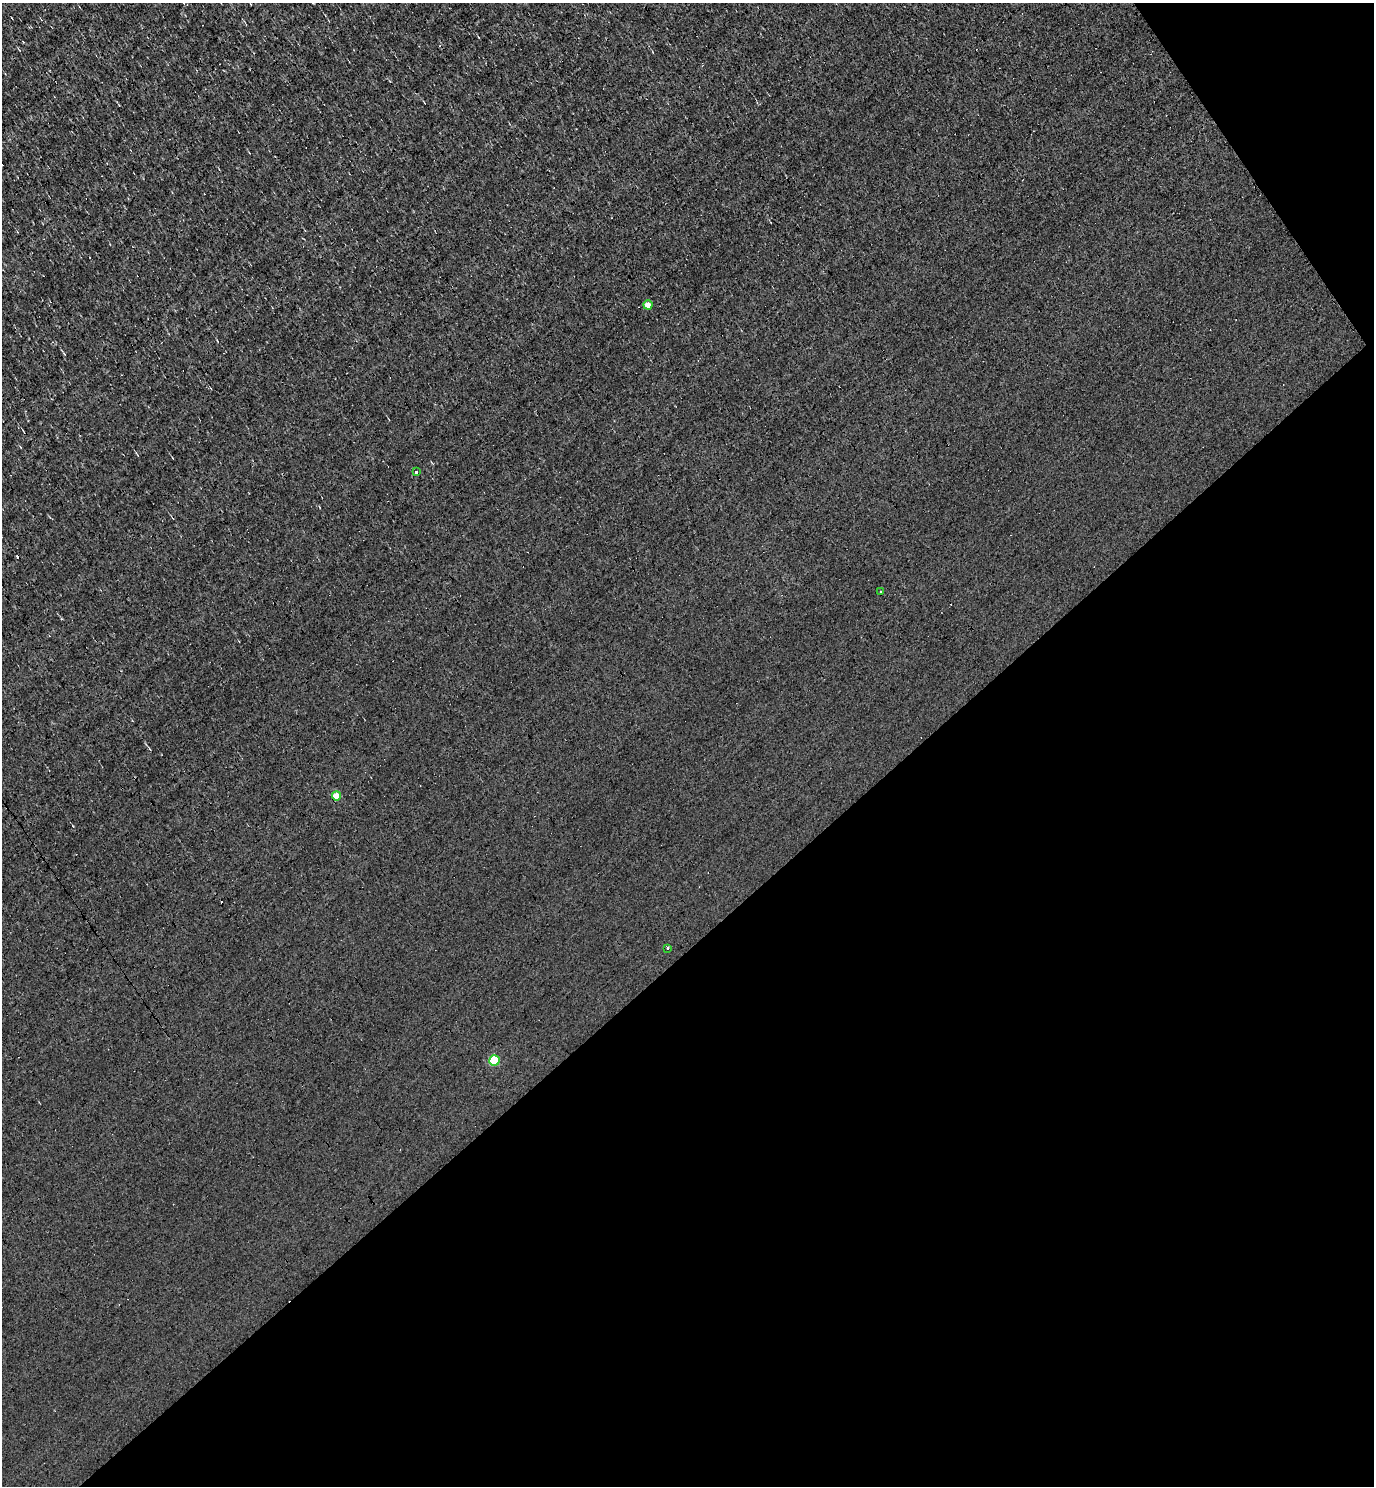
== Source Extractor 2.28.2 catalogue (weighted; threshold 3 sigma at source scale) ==
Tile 12 of 4 x 4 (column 4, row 3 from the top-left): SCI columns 4269-5640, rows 1485-2968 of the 5935 x 5937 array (HDU 1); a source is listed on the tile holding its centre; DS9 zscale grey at full resolution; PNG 1376 x 1488 px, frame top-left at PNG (2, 3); each listed source drawn as its Kron ellipse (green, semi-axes under 4 px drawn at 4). Shown black and unused: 39% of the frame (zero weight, under 3 of 4 exposures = <1% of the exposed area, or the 3 px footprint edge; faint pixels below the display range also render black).
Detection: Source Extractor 2.28.2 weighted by HDU 2 'WHT'; one run over the whole footprint, this tile lists its part. Background 0.00207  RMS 0.043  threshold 0.193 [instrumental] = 3 sigma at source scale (4.5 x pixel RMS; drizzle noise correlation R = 1.50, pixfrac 1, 0.05/0.05 arcsec/px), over >= 5 px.
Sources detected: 11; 5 cosmic-ray / hot-pixel residue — neither listed nor drawn; the other 6 listed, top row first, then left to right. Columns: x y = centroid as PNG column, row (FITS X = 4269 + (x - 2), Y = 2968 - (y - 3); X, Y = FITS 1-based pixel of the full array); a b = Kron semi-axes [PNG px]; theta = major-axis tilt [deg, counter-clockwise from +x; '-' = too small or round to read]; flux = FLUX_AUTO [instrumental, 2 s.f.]
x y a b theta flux
648 305 4 4 - 44
416 472 3 3 - 17
881 592 3 3 - 7.8
336 796 4 4 - 74
668 948 4 3 - 38
494 1060 5 5 - 230